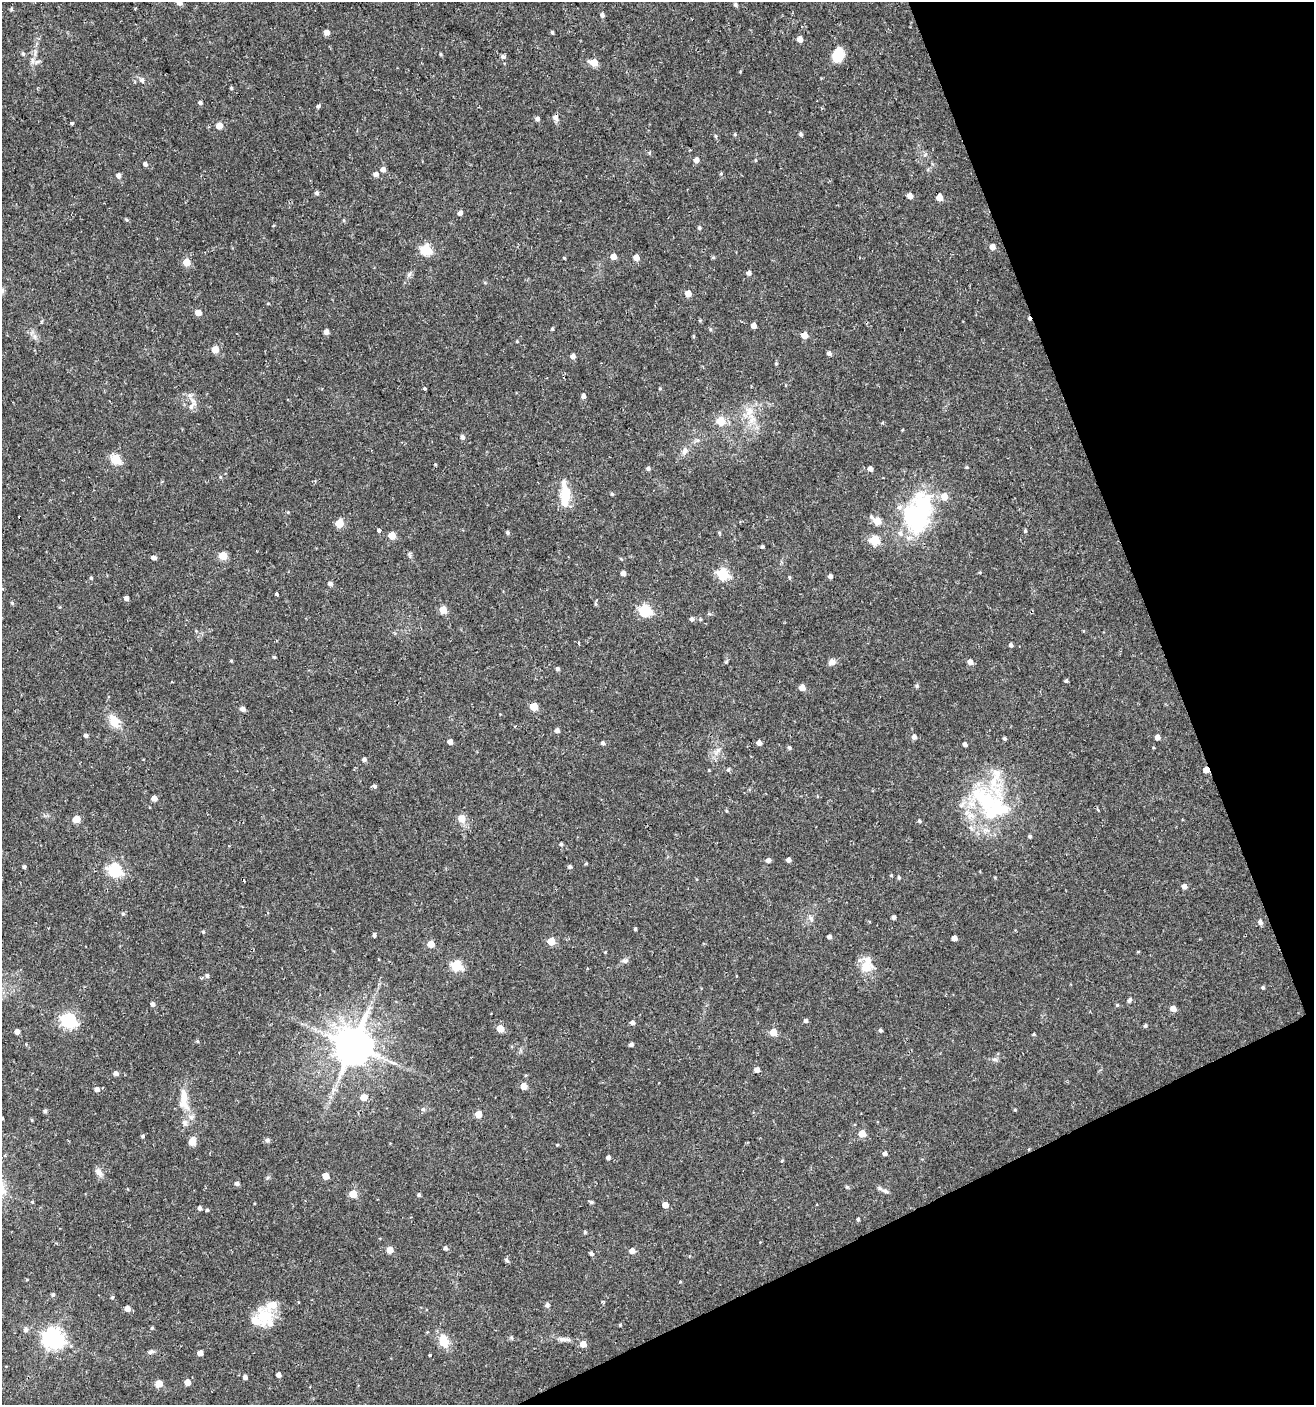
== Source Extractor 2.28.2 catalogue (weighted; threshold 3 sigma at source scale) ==
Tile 12 of 4 x 4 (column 4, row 3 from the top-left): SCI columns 4019-5330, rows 1405-2807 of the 5473 x 5614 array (HDU 1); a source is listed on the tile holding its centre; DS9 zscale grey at full resolution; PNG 1316 x 1407 px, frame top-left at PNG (2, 2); no overlay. Shown black and unused: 20% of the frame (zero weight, under 2 of 3 exposures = <1% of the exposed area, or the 3 px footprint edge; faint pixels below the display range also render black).
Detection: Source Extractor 2.28.2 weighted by HDU 2 'WHT'; one run over the whole footprint, this tile lists its part. Background 0.0254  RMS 0.0042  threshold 0.0188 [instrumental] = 3 sigma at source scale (4.5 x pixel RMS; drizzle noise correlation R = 1.50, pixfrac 1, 0.0396/0.0396 arcsec/px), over >= 5 px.
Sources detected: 249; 1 inside a brighter object's white glare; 3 cosmic-ray / hot-pixel residue — not listed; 10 inside a brighter listed object's ellipse — not listed separately; the other 235 listed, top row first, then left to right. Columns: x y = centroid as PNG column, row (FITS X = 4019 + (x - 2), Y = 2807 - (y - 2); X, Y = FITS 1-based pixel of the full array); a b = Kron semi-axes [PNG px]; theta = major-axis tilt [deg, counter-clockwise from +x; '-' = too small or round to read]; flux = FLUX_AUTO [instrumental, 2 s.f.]
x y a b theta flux
179 2 5 5 - 2.6
735 5 5 5 - 0.98
11 9 5 4 - 0.53
602 15 4 4 - 1.4
327 32 5 4 - 2.7
552 32 4 3 - 0.62
800 39 5 4 - 3
23 54 5 4 - 0.75
441 54 4 4 - 0.52
838 55 16 12 70 7.8
503 57 5 4 - 1.1
32 61 11 5 -90 1.7
594 63 5 5 - 11
142 80 7 6 - 1.2
231 88 4 4 - 0.49
200 103 5 4 - 0.78
318 106 4 3 - 1.4
556 118 9 7 -53 1.4
537 119 5 5 - 1.3
71 123 3 3 - 0.76
219 126 5 4 - 5.3
735 134 5 4 - 0.48
801 134 5 4 - 0.79
716 136 5 3 - 0.48
649 153 5 4 - 0.57
696 160 5 4 - 2.6
756 160 5 3 - 0.39
145 164 5 4 - 1.2
383 169 5 4 - 2.1
376 174 6 5 - 1.8
721 174 5 3 - 0.42
119 176 5 5 - 1.7
317 193 5 4 - 0.89
910 196 4 4 - 3.1
939 197 5 4 - 5.1
460 213 5 4 - 1.8
127 220 6 4 -32 0.52
699 228 5 5 - 0.67
992 247 5 5 - 2.7
426 249 5 5 - 31
613 257 4 4 - 4.2
636 257 4 4 - 4
713 257 6 4 1 0.46
564 258 4 3 - 0.34
187 262 5 5 - 7.9
748 273 4 4 - 1.6
409 275 9 5 62 1.1
688 293 5 4 - 4.6
198 312 5 4 - 4.9
753 325 4 4 - 3
552 329 4 3 - 0.55
326 332 4 4 - 2.5
804 335 5 4 - 5.8
693 336 5 3 - 0.42
215 349 5 5 - 7.1
829 353 4 4 - 1.4
573 356 4 4 - 2.2
776 363 5 4 - 0.45
424 388 4 3 - 0.7
583 396 5 4 - 1.6
192 406 15 6 54 2.2
750 411 15 9 58 4.7
720 421 5 5 - 12
882 422 6 3 46 0.43
462 437 5 5 - 1.2
684 451 12 7 74 1.9
116 459 5 5 - 24
435 464 4 3 - 0.37
967 467 5 3 - 0.39
648 468 5 4 - 0.98
870 469 4 4 - 2.1
612 494 5 4 - 0.47
565 495 21 9 86 12
917 514 50 32 69 53
871 517 6 4 -44 0.74
877 521 5 5 - 8.6
339 523 5 5 - 13
379 530 3 3 - 5.2
1025 531 5 4 - 0.64
508 533 5 5 - 0.71
719 533 6 3 -88 0.44
392 536 5 5 - 7.6
875 540 5 5 - 17
762 547 4 3 - 0.6
223 556 5 5 - 13
153 557 6 4 -15 1.8
621 559 5 3 - 0.45
623 573 4 4 - 2.2
722 573 6 5 - 34
830 576 4 4 - 1.3
91 578 4 4 - 0.52
330 584 5 5 - 1.4
276 594 4 3 - 1.9
126 598 5 4 - 1.3
12 603 5 4 - 0.56
596 604 6 4 -90 0.54
443 610 5 5 - 8.6
645 610 6 5 - 40
692 619 5 5 - 1.2
578 643 3 3 - 0.63
1011 645 4 4 - 1
274 657 4 3 - 0.47
231 661 4 3 - 0.4
726 662 5 4 - 0.49
832 662 9 7 20 2
970 662 5 5 - 2.6
557 669 4 4 - 0.98
1066 681 4 4 - 0.72
917 686 5 4 - 0.71
802 687 5 4 - 4.5
534 707 5 5 - 11
242 709 5 5 - 1.8
114 721 19 13 -61 5.9
557 730 5 5 - 1.4
86 735 5 4 - 1.1
914 736 5 5 - 1.5
1157 737 4 4 - 2.3
1004 738 4 3 - 0.77
450 742 4 4 - 2.8
603 743 5 4 - 0.96
759 743 4 4 - 2.1
965 744 4 3 - 1.1
789 747 5 4 - 0.86
718 750 9 6 74 1.8
364 759 5 4 - 1.2
728 769 6 4 66 0.6
709 770 4 3 - 0.31
1206 770 4 4 - 4.4
375 786 5 5 - 0.83
154 798 4 4 - 2.7
986 800 47 23 -40 33
76 819 5 5 - 7.7
462 819 7 7 - 4.5
919 821 4 4 - 0.54
1030 836 4 4 - 0.76
561 844 4 4 - 0.78
768 860 5 5 - 1.9
788 860 4 4 - 1.7
586 863 4 4 - 0.42
24 866 4 4 - 0.73
570 866 4 4 - 0.82
115 870 6 6 - 57
891 875 4 4 - 0.38
899 877 5 4 - 0.63
1184 886 5 5 - 1.9
123 914 6 4 68 0.66
893 917 4 4 - 1.2
811 918 8 6 -73 1.3
1260 922 6 5 - 1.4
635 929 4 3 - 0.59
203 932 4 4 - 0.46
374 935 5 4 - 0.88
829 937 4 4 - 1.3
954 938 4 4 - 2.6
551 941 5 5 - 11
431 944 5 5 - 6.8
1138 952 5 3 - 0.33
625 961 8 7 - 1.2
456 965 6 5 - 28
865 967 18 14 26 6.3
207 975 5 4 - 0.93
202 978 4 4 - 0.51
1263 987 4 4 - 0.67
1129 1000 7 5 58 0.8
153 1004 5 4 - 1.4
1117 1005 5 4 - 0.48
1173 1008 5 4 - 3.5
69 1020 7 6 - 84
805 1021 5 5 - 0.93
632 1022 5 4 - 1.4
1145 1026 5 4 - 0.65
500 1029 5 5 - 6.9
880 1030 4 4 - 0.77
17 1031 5 5 - 1.5
773 1032 5 5 - 7.2
1033 1034 4 3 - 0.44
197 1041 5 4 - 0.46
631 1044 4 4 - 1
353 1046 11 10 - 1400
995 1059 8 6 -20 0.96
757 1069 4 4 - 3
116 1073 5 5 - 1.5
524 1086 5 5 - 5.5
97 1089 5 5 - 1.8
364 1097 6 5 - 4.5
184 1099 32 12 -86 9.3
423 1109 6 5 - 0.74
1015 1110 4 3 - 0.41
45 1111 5 4 - 0.92
478 1114 5 5 - 5.9
2 1118 3 2 - 0.5
862 1133 5 5 - 7.3
143 1136 5 4 - 0.67
267 1140 7 6 - 0.88
192 1141 8 6 84 3.9
885 1153 4 4 - 1.2
608 1157 4 4 - 1.3
99 1172 13 7 -49 2.2
326 1176 5 5 - 5.9
237 1183 5 4 - 1.3
847 1187 5 4 - 0.52
884 1190 19 4 -27 1.4
353 1194 5 5 - 10
419 1195 4 4 - 0.79
591 1202 6 4 -20 0.72
665 1205 5 4 - 4.1
200 1208 5 4 - 1.1
207 1210 4 4 - 0.67
858 1219 4 3 - 0.68
585 1232 4 4 - 0.58
445 1248 5 4 - 0.99
390 1250 5 5 - 5.8
632 1251 5 5 - 3.3
591 1253 5 4 - 1
507 1260 7 4 -60 0.7
680 1282 4 3 - 0.37
53 1294 5 5 - 0.74
112 1297 4 4 - 0.58
547 1305 7 5 75 0.96
127 1308 5 5 - 2.7
264 1318 27 21 83 12
620 1325 5 3 - 0.38
152 1328 4 4 - 0.47
26 1330 6 5 - 1.5
53 1338 8 7 - 240
564 1339 20 5 -5 2.4
444 1341 13 9 -72 7.5
583 1344 5 5 - 4.7
151 1352 9 5 22 0.98
200 1353 4 4 - 3.4
430 1355 3 3 - 2
278 1375 4 4 - 1.9
245 1377 4 4 - 1.2
187 1382 5 4 - 5.1
159 1384 5 5 - 6.7
Overlapping masked pixels (flux is a lower limit): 1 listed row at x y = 1206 770
Isophote crosses this tile's border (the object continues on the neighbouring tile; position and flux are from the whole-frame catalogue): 2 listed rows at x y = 179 2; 2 1118